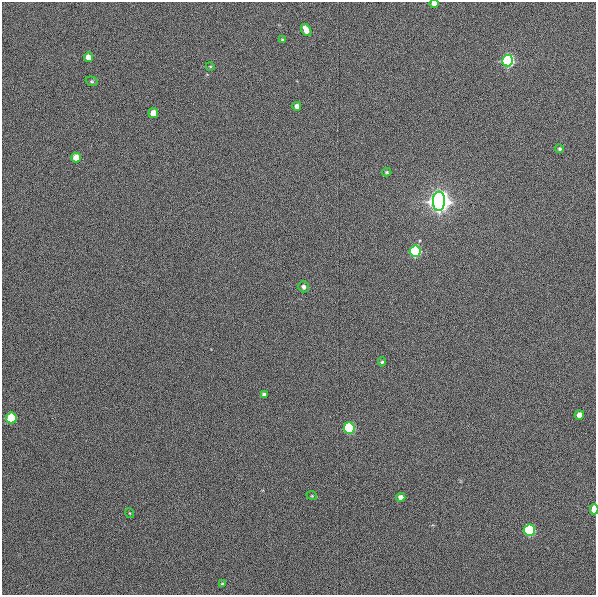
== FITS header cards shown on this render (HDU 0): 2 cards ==
NAXIS1  =                  594
NAXIS2  =                  593

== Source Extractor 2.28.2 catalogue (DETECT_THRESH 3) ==
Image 594 x 593 px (HDU 0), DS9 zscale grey, 1 PNG px = 1 image px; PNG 598 x 597 px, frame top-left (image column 1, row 593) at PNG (2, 2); each listed source drawn as its Kron ellipse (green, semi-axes under 4 px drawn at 4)
Background 654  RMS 11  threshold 32.8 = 3 sigma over >= 5 px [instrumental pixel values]
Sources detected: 26; all 26 listed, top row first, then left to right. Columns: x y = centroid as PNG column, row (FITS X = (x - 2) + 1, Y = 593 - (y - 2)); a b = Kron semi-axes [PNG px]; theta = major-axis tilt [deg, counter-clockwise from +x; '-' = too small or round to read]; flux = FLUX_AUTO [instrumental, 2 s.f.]
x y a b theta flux
434 3 4 4 - 5.3e+03
306 30 7 4 -60 8.0e+03
282 39 4 3 - 5.7e+02
88 57 5 4 - 5.9e+03
508 61 5 5 - 2.9e+05
210 66 4 3 - 5.3e+02
92 81 6 4 -20 9.5e+02
297 106 4 4 - 3.6e+03
153 113 5 5 - 1.1e+04
560 149 4 4 - 1.3e+03
76 158 5 5 - 1.0e+04
387 172 4 3 - 1.0e+03
439 201 10 6 89 2.3e+06
415 251 5 5 - 1.9e+05
303 287 5 5 - 2.4e+03
382 362 4 4 - 1.1e+03
264 394 4 3 - 1.4e+03
579 415 4 4 - 5.9e+03
11 418 5 5 - 5.6e+04
349 428 5 5 - 1.6e+05
312 496 5 3 - 5.8e+02
401 497 5 4 - 3.7e+03
594 509 5 3 - 2.5e+04
129 513 5 3 - 5.7e+02
529 530 5 5 - 1.6e+05
222 584 3 3 - 8.0e+02
At the frame edge (FLAGS 8, measured only in part): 2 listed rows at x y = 434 3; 594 509